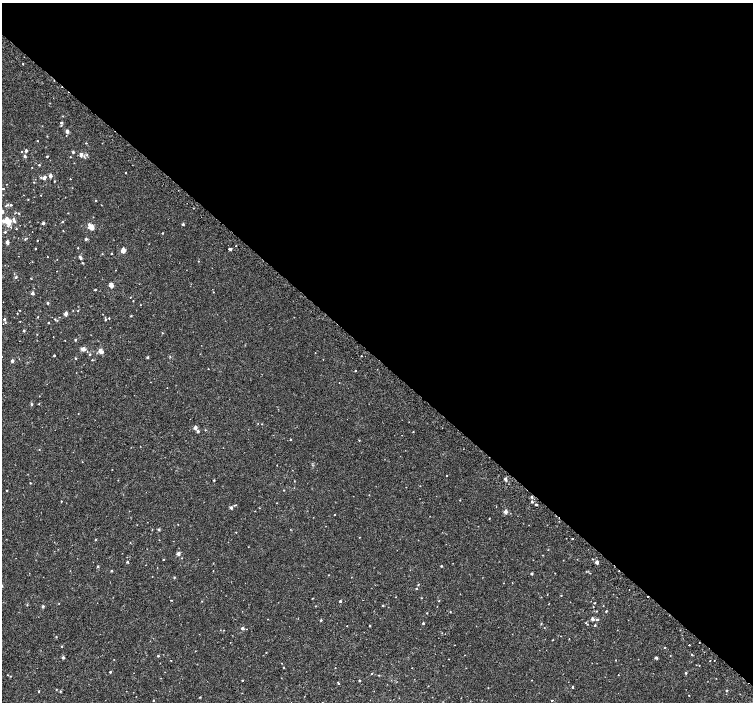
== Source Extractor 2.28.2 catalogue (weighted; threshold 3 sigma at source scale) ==
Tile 3 of 4 x 4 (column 3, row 1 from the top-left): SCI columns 3063-4563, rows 4424-5823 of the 6113 x 6113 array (HDU 1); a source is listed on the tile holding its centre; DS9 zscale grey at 2 x 2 block average (1 PNG px = mean of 2 x 2 image px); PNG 755 x 704 px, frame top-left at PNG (2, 3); no overlay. Shown black and unused: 51% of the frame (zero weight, under 2 of 3 exposures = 3% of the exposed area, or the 3 px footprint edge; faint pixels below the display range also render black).
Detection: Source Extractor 2.28.2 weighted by HDU 2 'WHT'; one run over the whole footprint, this tile lists its part. Background 0.00133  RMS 0.0029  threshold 0.0128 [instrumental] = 3 sigma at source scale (4.5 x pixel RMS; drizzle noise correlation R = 1.50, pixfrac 1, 0.0396/0.0396 arcsec/px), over >= 5 px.
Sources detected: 218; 3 cosmic-ray / hot-pixel residue — not listed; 1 coinciding with a brighter row at this scale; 9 inside a brighter listed object's ellipse — not listed separately; the other 205 listed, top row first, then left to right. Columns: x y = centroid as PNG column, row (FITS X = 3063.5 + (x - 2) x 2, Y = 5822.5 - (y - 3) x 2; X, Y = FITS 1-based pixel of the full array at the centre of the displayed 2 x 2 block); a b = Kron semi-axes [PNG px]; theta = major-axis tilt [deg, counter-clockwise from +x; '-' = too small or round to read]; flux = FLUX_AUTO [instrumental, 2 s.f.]
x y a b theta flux
23 64 2 2 - 1.3
62 116 2 2 - 0.34
61 122 4 2 - 0.57
67 131 3 3 - 2.1
37 141 2 2 - 0.24
86 143 3 2 - 0.33
21 151 2 2 - 0.4
26 151 2 2 - 1.4
73 152 2 2 - 1
81 155 5 3 - 1.3
87 155 3 3 - 0.65
25 156 3 2 - 1.2
47 156 2 2 - 0.51
70 157 2 2 - 0.3
39 165 2 2 - 0.57
32 167 2 2 - 0.2
126 173 2 2 - 0.37
50 176 2 2 - 2.8
41 177 2 2 - 0.51
44 178 4 2 - 2.3
70 179 2 2 - 0.29
54 181 2 2 - 0.39
34 182 2 2 - 0.29
7 184 2 2 - 0.24
3 189 3 2 - 0.41
41 195 2 2 - 0.21
28 199 2 2 - 0.38
96 200 2 2 - 0.37
8 205 4 3 - 0.92
2 212 2 2 - 1.9
18 213 3 2 - 0.41
68 213 2 2 - 0.24
8 221 5 3 - 5.2
14 221 3 3 - 1.2
62 222 3 2 - 0.58
43 223 2 2 - 1.4
183 224 2 2 - 1
89 225 3 3 - 1.7
11 227 3 2 - 0.43
91 227 3 3 - 7.4
16 229 2 2 - 0.33
63 231 2 2 - 0.27
5 232 3 2 - 0.66
162 233 2 2 - 0.46
25 239 3 2 - 0.53
86 239 2 2 - 1.3
37 240 2 2 - 0.34
7 242 2 2 - 3.4
236 246 2 2 - 0.31
35 248 2 2 - 0.46
78 248 2 2 - 0.32
229 249 3 2 - 2.1
123 250 3 2 - 8.1
112 253 2 2 - 0.35
102 254 2 2 - 0.31
47 257 2 2 - 0.22
81 258 2 2 - 0.87
198 261 2 2 - 0.23
82 263 2 2 - 0.43
16 277 3 2 - 0.77
111 285 3 2 - 6
95 290 2 2 - 0.54
213 292 2 2 - 0.28
32 293 2 2 - 2.4
133 301 2 2 - 0.26
48 303 2 2 - 0.83
140 305 2 2 - 0.24
19 310 2 2 - 0.26
78 311 2 2 - 0.3
17 313 2 2 - 0.27
66 314 2 2 - 3.5
131 316 2 2 - 0.48
38 317 2 2 - 0.32
109 318 2 2 - 0.41
4 319 2 2 - 0.82
55 319 3 2 - 0.37
105 320 2 2 - 0.62
20 321 2 2 - 0.21
5 322 3 2 - 0.35
48 323 2 2 - 0.53
24 331 2 2 - 1.2
162 333 2 2 - 0.27
37 334 2 2 - 0.3
65 340 2 2 - 0.19
75 340 2 2 - 0.72
81 349 8 3 25 1.6
100 351 5 3 - 2.6
90 354 2 2 - 0.75
54 355 2 2 - 0.71
361 356 2 2 - 0.42
147 357 2 2 - 1.3
76 358 2 2 - 0.58
92 360 2 2 - 0.44
12 361 2 2 - 2.2
355 370 2 2 - 0.4
32 404 3 2 - 0.91
39 404 2 2 - 0.3
78 413 2 2 - 0.26
195 428 2 2 - 3.1
205 430 3 2 - 0.35
198 431 2 2 - 1.5
413 432 2 2 - 0.29
291 439 2 2 - 0.43
359 440 2 2 - 0.38
39 449 2 2 - 0.26
82 462 2 2 - 0.17
277 465 2 2 - 0.2
446 476 2 2 - 0.26
505 479 2 2 - 2.5
214 480 2 2 - 0.6
294 481 2 2 - 0.24
30 483 2 2 - 0.42
7 490 2 2 - 0.38
284 490 2 2 - 0.3
532 497 4 2 - 0.77
460 500 2 2 - 0.24
61 501 2 2 - 0.32
532 502 3 2 - 0.86
277 503 2 2 - 0.21
231 507 5 3 - 1
255 511 2 2 - 0.21
505 512 3 2 - 3.3
334 515 2 2 - 0.34
489 518 2 2 - 0.34
158 529 3 3 - 0.73
290 529 2 2 - 0.25
236 532 2 2 - 0.24
359 537 2 2 - 0.22
572 538 2 2 - 0.8
96 540 2 2 - 0.61
178 554 2 2 - 3.1
543 555 2 2 - 0.26
182 558 2 2 - 0.29
163 559 2 2 - 0.46
127 562 2 2 - 0.93
597 562 2 2 - 3.1
98 566 3 2 - 0.8
441 566 2 2 - 0.6
111 571 3 2 - 0.51
532 573 2 2 - 1.3
590 573 2 2 - 0.25
328 575 2 2 - 0.22
174 577 2 2 - 0.44
512 583 2 2 - 0.3
418 584 2 2 - 0.37
416 588 2 2 - 0.43
561 595 2 2 - 0.32
421 598 2 2 - 0.28
202 601 2 2 - 0.22
340 601 2 2 - 1
439 601 2 2 - 0.3
27 605 2 2 - 0.33
382 605 3 2 - 0.4
43 606 3 3 - 0.7
603 606 2 2 - 0.24
593 607 2 2 - 0.21
596 611 2 2 - 0.25
606 611 2 2 - 0.49
450 612 2 2 - 0.37
427 613 2 2 - 0.38
592 619 3 3 - 1.8
321 620 2 2 - 0.78
597 620 3 2 - 0.88
423 623 2 2 - 0.87
586 623 3 3 - 0.45
595 625 3 2 - 0.66
347 626 2 2 - 0.22
370 626 2 2 - 0.6
242 628 3 3 - 1.2
544 628 2 2 - 0.24
56 637 3 2 - 0.39
553 640 3 2 - 0.27
689 645 2 2 - 0.87
62 646 2 2 - 0.49
664 648 2 2 - 0.3
266 652 2 2 - 0.28
692 655 3 2 - 0.44
158 656 2 2 - 0.83
63 657 2 2 - 1.4
656 658 3 3 - 1
171 660 2 2 - 0.24
615 660 2 2 - 0.5
710 660 2 2 - 0.41
714 660 2 2 - 0.28
282 663 2 2 - 0.22
284 667 2 2 - 0.35
110 672 2 2 - 0.73
372 673 2 2 - 0.3
686 673 2 2 - 0.76
7 675 2 2 - 0.23
379 675 2 2 - 0.39
618 675 2 2 - 0.25
10 676 3 2 - 0.25
242 680 2 2 - 0.5
359 680 2 2 - 0.76
532 680 2 2 - 0.2
338 683 3 2 - 0.61
572 687 2 2 - 0.73
727 690 2 2 - 0.7
39 691 2 2 - 0.47
60 691 3 2 - 0.56
689 695 2 2 - 0.21
200 697 2 2 - 0.43
153 700 2 2 - 0.48
552 700 2 2 - 2.1
Isophote crosses this tile's border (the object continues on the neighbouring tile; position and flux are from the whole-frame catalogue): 1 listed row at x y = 2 212
Diffuse or blended objects may show on this block-average render without a row.